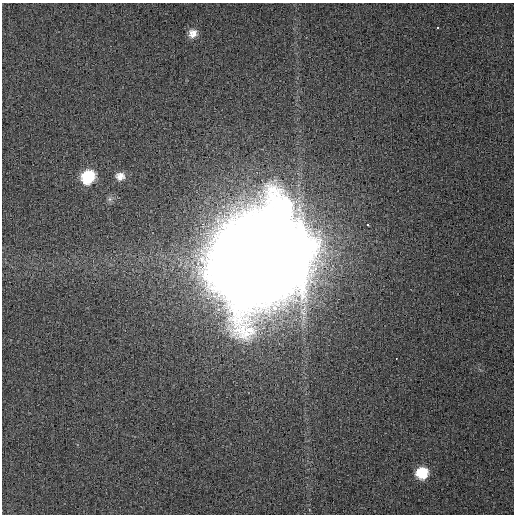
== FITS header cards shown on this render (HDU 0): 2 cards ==
NAXIS1  =                  512
NAXIS2  =                  512

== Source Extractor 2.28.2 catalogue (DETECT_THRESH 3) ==
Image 512 x 512 px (HDU 0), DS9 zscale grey, 1 PNG px = 1 image px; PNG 516 x 516 px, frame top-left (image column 1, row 512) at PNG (2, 3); no overlay
Background 0.00148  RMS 0.0027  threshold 0.00824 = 3 sigma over >= 5 px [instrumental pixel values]
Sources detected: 9; all 9 listed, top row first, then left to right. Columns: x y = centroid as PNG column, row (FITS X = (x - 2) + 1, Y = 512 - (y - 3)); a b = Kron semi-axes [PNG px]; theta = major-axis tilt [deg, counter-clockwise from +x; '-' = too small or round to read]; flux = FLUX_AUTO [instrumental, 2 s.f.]
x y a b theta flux
437 27 3 3 - 1.1
193 33 12 11 - 1.8
120 176 11 10 - 1.5
88 177 11 10 - 10
110 199 7 6 - 0.52
368 225 3 2 - 1.4
260 257 47 41 20 7600
396 358 2 2 - 0.76
422 473 11 11 - 5.7